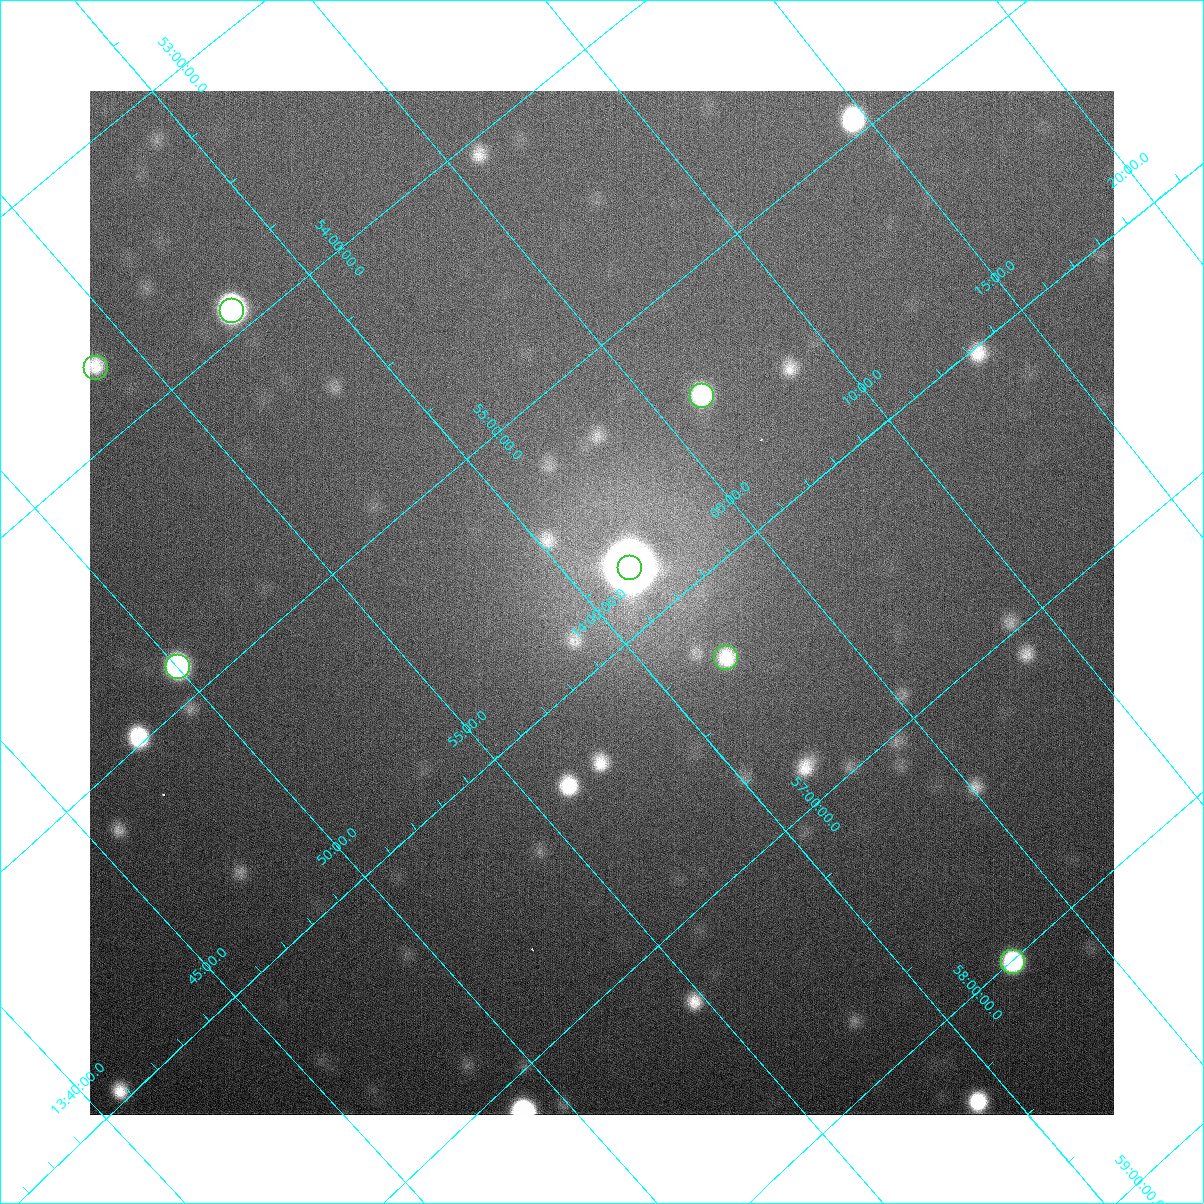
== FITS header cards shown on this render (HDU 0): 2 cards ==
NAXIS1  =                 1024
NAXIS2  =                 1024

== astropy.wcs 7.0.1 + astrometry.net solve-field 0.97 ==
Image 1024 x 1024 px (HDU 0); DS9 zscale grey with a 90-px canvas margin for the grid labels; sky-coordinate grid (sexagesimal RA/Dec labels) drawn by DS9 from the SOLVED WCS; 7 Tycho-2 reference stars matched to detected sources circled (green)
Header WCS: none
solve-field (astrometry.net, Tycho-2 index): SOLVED blind (the file carries no WCS)
Solved WCS: RA---TAN-SIP/DEC--TAN-SIP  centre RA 14:00:15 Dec +55:49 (210.06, +55.81 deg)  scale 14.7 arcsec/px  FOV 250.0' x 248.8'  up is +140 deg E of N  parity normal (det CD < 0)
(file carries no celestial WCS; the grid is the blind solution)
Tycho-2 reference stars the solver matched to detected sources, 7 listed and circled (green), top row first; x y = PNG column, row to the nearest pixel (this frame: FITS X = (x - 90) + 1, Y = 1024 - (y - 91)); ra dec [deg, ICRS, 3 dp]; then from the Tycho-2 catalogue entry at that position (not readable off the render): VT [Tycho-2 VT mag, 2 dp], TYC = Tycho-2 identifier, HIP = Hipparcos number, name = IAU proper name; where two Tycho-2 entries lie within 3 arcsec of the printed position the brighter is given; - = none
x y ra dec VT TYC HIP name
232 311 209.428 +53.910 6.96 3852-1028-1 68196 -
96 368 208.463 +53.729 5.69 3851-1508-1 67848 -
702 396 211.567 +55.431 7.85 3855-1333-1 68886 -
630 568 210.377 +55.778 9.74 3855-1015-1 - -
726 658 210.486 +56.314 8.94 3855-64-1 68545 -
178 667 207.504 +54.869 7.81 3851-733-1 67511 -
1013 962 210.652 +58.010 9.20 3858-464-1 68607 -